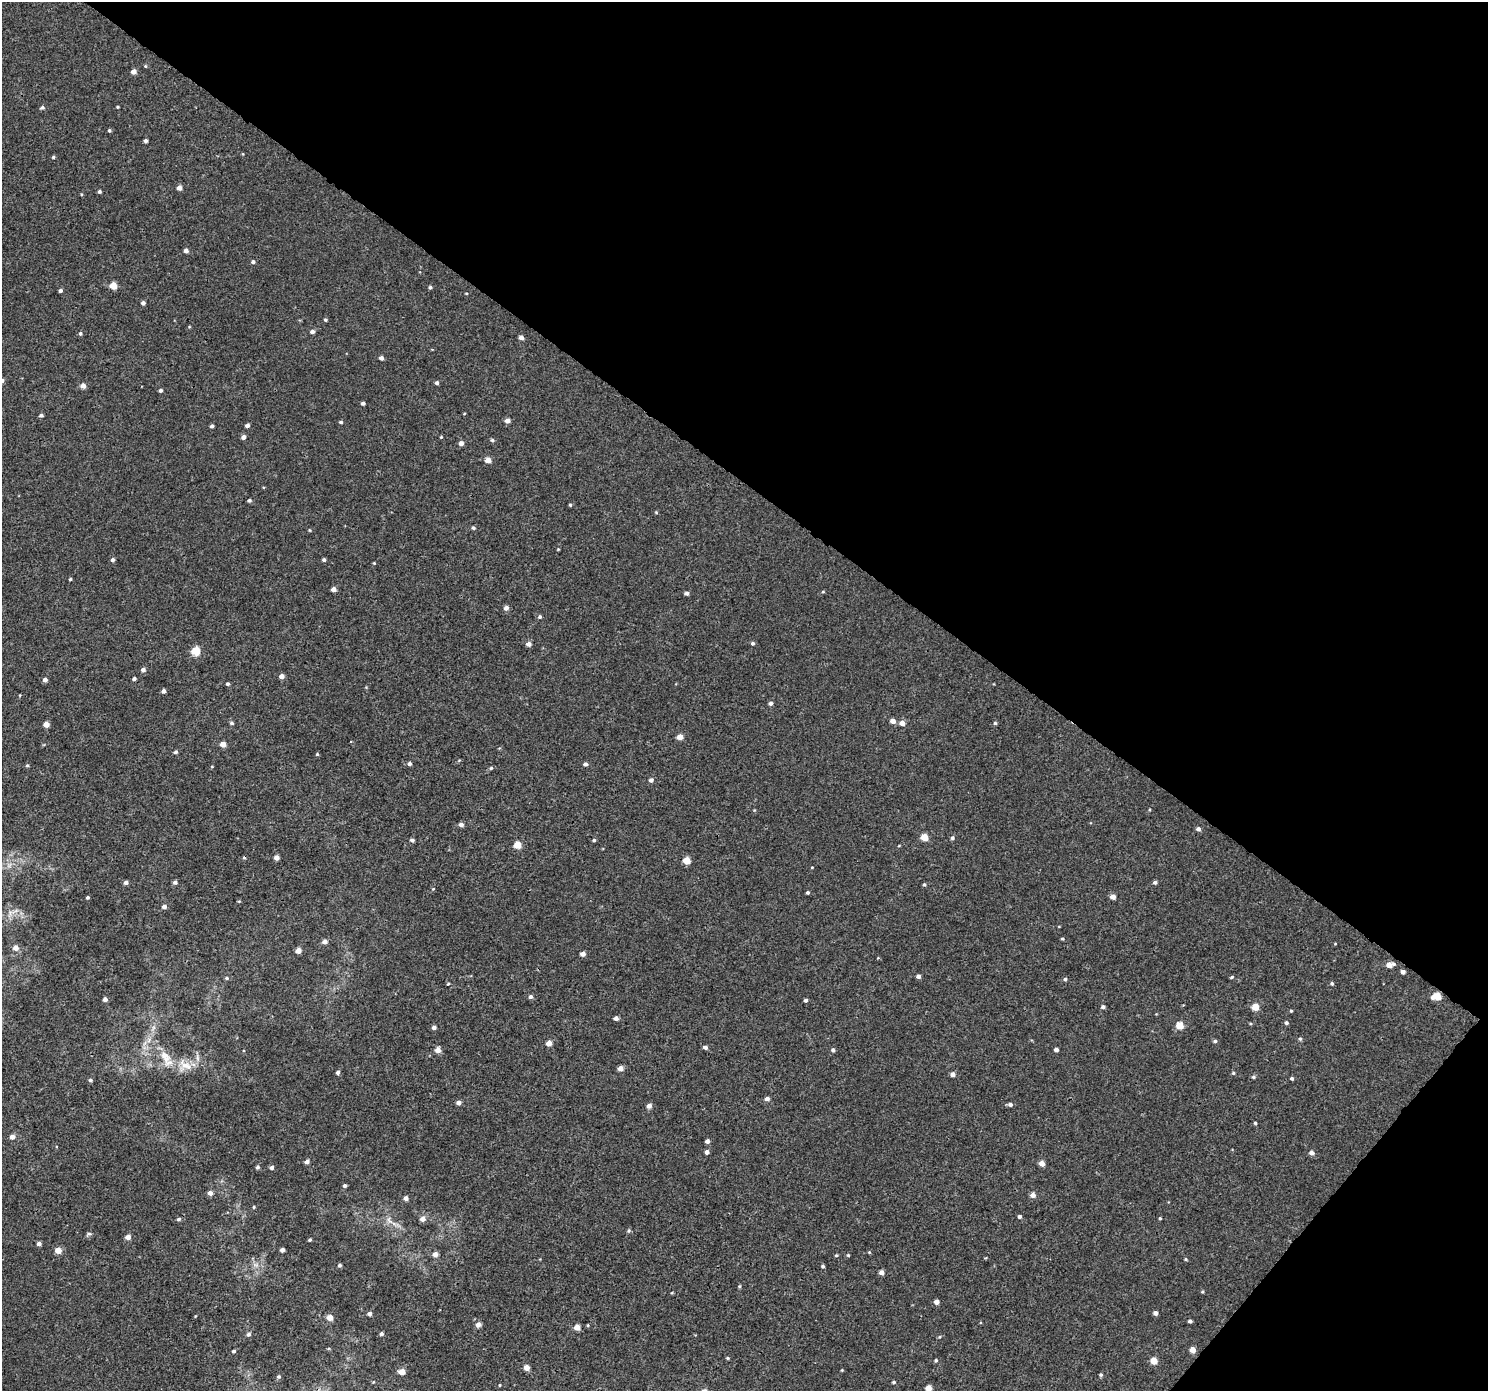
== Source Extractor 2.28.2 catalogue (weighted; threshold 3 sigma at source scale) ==
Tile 8 of 4 x 4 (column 4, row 2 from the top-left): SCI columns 4496-5981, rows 3000-4388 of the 6026 x 6065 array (HDU 1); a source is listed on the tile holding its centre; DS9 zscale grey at full resolution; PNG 1490 x 1393 px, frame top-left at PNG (2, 2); no overlay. Shown black and unused: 38% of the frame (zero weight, under 3 of 4 exposures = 5% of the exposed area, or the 3 px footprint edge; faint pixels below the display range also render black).
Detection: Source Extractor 2.28.2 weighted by HDU 2 'WHT'; one run over the whole footprint, this tile lists its part. Background 0.00277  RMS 0.0022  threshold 0.00975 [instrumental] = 3 sigma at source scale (4.5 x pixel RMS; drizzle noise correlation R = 1.50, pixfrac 1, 0.0396/0.0396 arcsec/px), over >= 5 px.
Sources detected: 210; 1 cosmic-ray / hot-pixel residue — not listed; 1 inside a brighter listed object's ellipse — not listed separately; the other 208 listed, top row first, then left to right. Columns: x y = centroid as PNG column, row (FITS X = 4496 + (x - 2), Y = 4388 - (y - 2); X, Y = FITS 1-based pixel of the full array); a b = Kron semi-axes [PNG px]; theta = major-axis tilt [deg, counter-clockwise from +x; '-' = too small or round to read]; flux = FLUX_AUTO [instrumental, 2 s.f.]
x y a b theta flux
145 66 4 4 - 0.23
133 72 5 4 - 1.3
117 107 3 3 - 0.24
42 108 6 4 30 0.41
109 130 4 3 - 0.38
145 141 4 3 - 0.62
53 157 4 3 - 0.32
179 188 4 4 - 1.4
99 191 4 4 - 0.43
81 194 5 3 - 0.2
186 251 4 4 - 0.9
253 262 5 4 - 0.45
113 286 5 5 - 4
430 287 4 3 - 0.42
60 290 4 4 - 0.6
466 293 4 3 - 0.16
143 303 4 4 - 0.66
325 320 4 4 - 0.35
312 332 5 4 - 0.78
80 333 5 5 - 0.36
521 337 4 4 - 0.95
381 358 4 4 - 0.76
2 380 5 4 - 0.55
437 383 4 4 - 0.57
83 386 5 5 - 1.2
160 390 4 3 - 0.48
363 403 4 4 - 0.59
464 414 4 2 - 0.16
41 415 4 4 - 0.48
507 421 5 4 - 1.3
341 422 4 3 - 0.38
247 425 4 4 - 0.69
212 426 4 3 - 0.49
243 437 4 4 - 0.88
441 437 3 3 - 0.19
492 440 5 4 - 0.36
461 443 5 4 - 1
488 460 5 5 - 1.7
249 500 4 4 - 0.44
570 505 4 3 - 0.28
656 513 5 3 - 0.2
473 528 5 4 - 0.41
310 530 4 4 - 0.2
558 549 4 3 - 0.17
113 560 5 4 - 0.58
324 560 4 4 - 0.44
374 563 4 2 - 0.17
70 579 3 3 - 0.28
333 589 4 4 - 1.1
823 592 5 3 - 0.2
686 593 4 4 - 0.68
506 608 5 5 - 0.93
540 617 5 5 - 0.41
753 643 5 4 - 0.4
529 644 5 5 - 1
196 651 5 5 - 7.6
143 670 5 4 - 0.81
281 676 5 4 - 1.1
134 679 4 3 - 0.45
45 680 5 4 - 0.91
227 684 4 4 - 0.43
164 691 4 4 - 0.73
20 695 4 3 - 0.16
771 703 5 4 - 0.57
893 721 5 4 - 1.3
231 723 5 4 - 0.38
902 723 5 4 - 1.7
995 723 4 4 - 0.32
46 724 4 4 - 1.9
680 737 5 4 - 2.1
223 744 4 4 - 2
175 752 5 4 - 0.45
317 754 4 4 - 0.24
409 764 5 5 - 0.54
585 764 5 5 - 0.52
27 765 5 4 - 0.29
212 766 5 3 - 0.16
491 768 5 4 - 0.35
651 780 5 5 - 0.72
461 825 4 4 - 0.91
1198 829 5 5 - 0.68
924 837 5 4 - 4.2
952 838 5 4 - 0.43
412 840 4 4 - 0.57
594 840 4 4 - 0.33
517 845 5 4 - 4.8
276 858 4 4 - 1.3
687 861 5 4 - 4.4
9 865 8 6 45 0.81
812 867 4 2 - 0.15
126 882 4 4 - 0.76
175 882 5 4 - 0.57
1155 882 5 4 - 0.56
924 885 4 4 - 0.37
433 889 4 4 - 0.19
808 892 3 3 - 0.36
87 897 3 3 - 0.35
1113 897 5 4 - 1.4
239 901 5 3 - 0.19
164 906 5 4 - 0.91
11 913 17 7 39 1.5
1062 939 4 3 - 0.26
325 942 5 5 - 1.1
1335 944 4 3 - 0.16
15 948 5 5 - 1.6
298 951 5 4 - 2
583 954 4 4 - 1.2
1389 965 6 5 - 1.5
1403 972 4 4 - 0.76
918 976 4 4 - 0.66
1232 977 5 3 - 0.27
227 978 5 4 - 0.3
1065 979 4 4 - 0.38
1332 983 5 5 - 0.37
448 984 4 3 - 0.23
1437 996 7 5 7 5.2
531 997 5 4 - 0.66
105 999 4 4 - 0.84
806 1000 4 4 - 0.46
1103 1007 4 3 - 0.48
1255 1007 5 5 - 3.4
1291 1011 3 3 - 0.23
616 1018 5 4 - 0.79
1286 1023 5 5 - 0.41
1180 1025 5 5 - 4.1
434 1028 5 4 - 0.63
1300 1039 5 4 - 0.34
1215 1041 5 4 - 0.41
549 1043 4 4 - 1.7
705 1047 5 4 - 0.61
438 1050 5 5 - 1.8
833 1050 5 4 - 0.46
1056 1050 4 4 - 0.78
165 1056 22 12 -56 3.7
185 1065 21 17 -22 3.9
620 1068 4 4 - 1.4
338 1072 4 4 - 0.51
1233 1073 5 4 - 0.28
953 1074 5 4 - 0.97
1253 1077 6 4 1 0.37
1292 1078 4 4 - 0.36
90 1080 4 4 - 0.44
767 1099 5 4 - 0.96
459 1102 5 4 - 0.95
1010 1105 5 4 - 0.57
649 1106 5 4 - 1.1
1255 1123 4 3 - 0.3
12 1137 5 5 - 1.2
707 1141 4 4 - 0.75
707 1152 4 4 - 0.85
1311 1153 6 5 - 0.77
307 1162 4 4 - 0.96
1042 1163 5 4 - 1.6
258 1167 5 4 - 0.45
271 1167 4 4 - 0.69
345 1186 4 4 - 0.41
210 1193 5 5 - 0.99
1033 1195 5 5 - 1.2
406 1198 4 4 - 1
254 1207 4 3 - 0.23
1020 1217 4 4 - 0.43
1160 1218 4 3 - 0.24
179 1219 5 4 - 0.42
423 1219 6 5 - 1.3
389 1220 12 7 -56 1.3
629 1231 5 5 - 0.35
89 1234 7 4 7 0.34
128 1237 5 4 - 1.4
310 1240 3 3 - 0.34
39 1244 4 4 - 0.71
58 1250 5 4 - 2.4
282 1250 4 4 - 0.85
869 1252 5 3 - 0.2
435 1254 5 4 - 1.2
836 1255 4 3 - 0.26
848 1255 4 4 - 0.22
1186 1259 5 4 - 0.24
255 1265 10 5 0 0.83
340 1265 4 4 - 0.45
823 1266 4 3 - 0.35
881 1272 4 4 - 1.1
739 1286 5 4 - 0.25
1202 1292 5 4 - 0.24
672 1293 5 3 - 0.18
936 1302 4 4 - 1.1
1155 1313 4 4 - 0.78
370 1314 4 4 - 0.74
330 1318 5 4 - 2.2
1190 1321 4 3 - 0.51
478 1324 5 5 - 1.3
588 1325 5 3 - 0.19
577 1327 5 4 - 2.2
249 1334 5 5 - 0.55
381 1334 4 4 - 0.53
1193 1350 5 4 - 1.9
234 1351 4 4 - 0.4
728 1358 4 3 - 0.25
936 1360 5 4 - 0.34
1154 1361 5 5 - 3
527 1368 5 5 - 1.8
842 1370 4 3 - 0.18
402 1372 5 4 - 2.5
1101 1375 4 4 - 0.33
279 1377 5 5 - 0.41
373 1382 5 3 - 0.16
894 1382 4 3 - 0.32
500 1385 3 3 - 0.18
928 1388 5 4 - 2.5
Overlapping masked pixels (flux is a lower limit): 1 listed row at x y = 1437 996
Isophote crosses this tile's border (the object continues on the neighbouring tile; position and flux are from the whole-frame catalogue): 2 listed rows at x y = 2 380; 928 1388